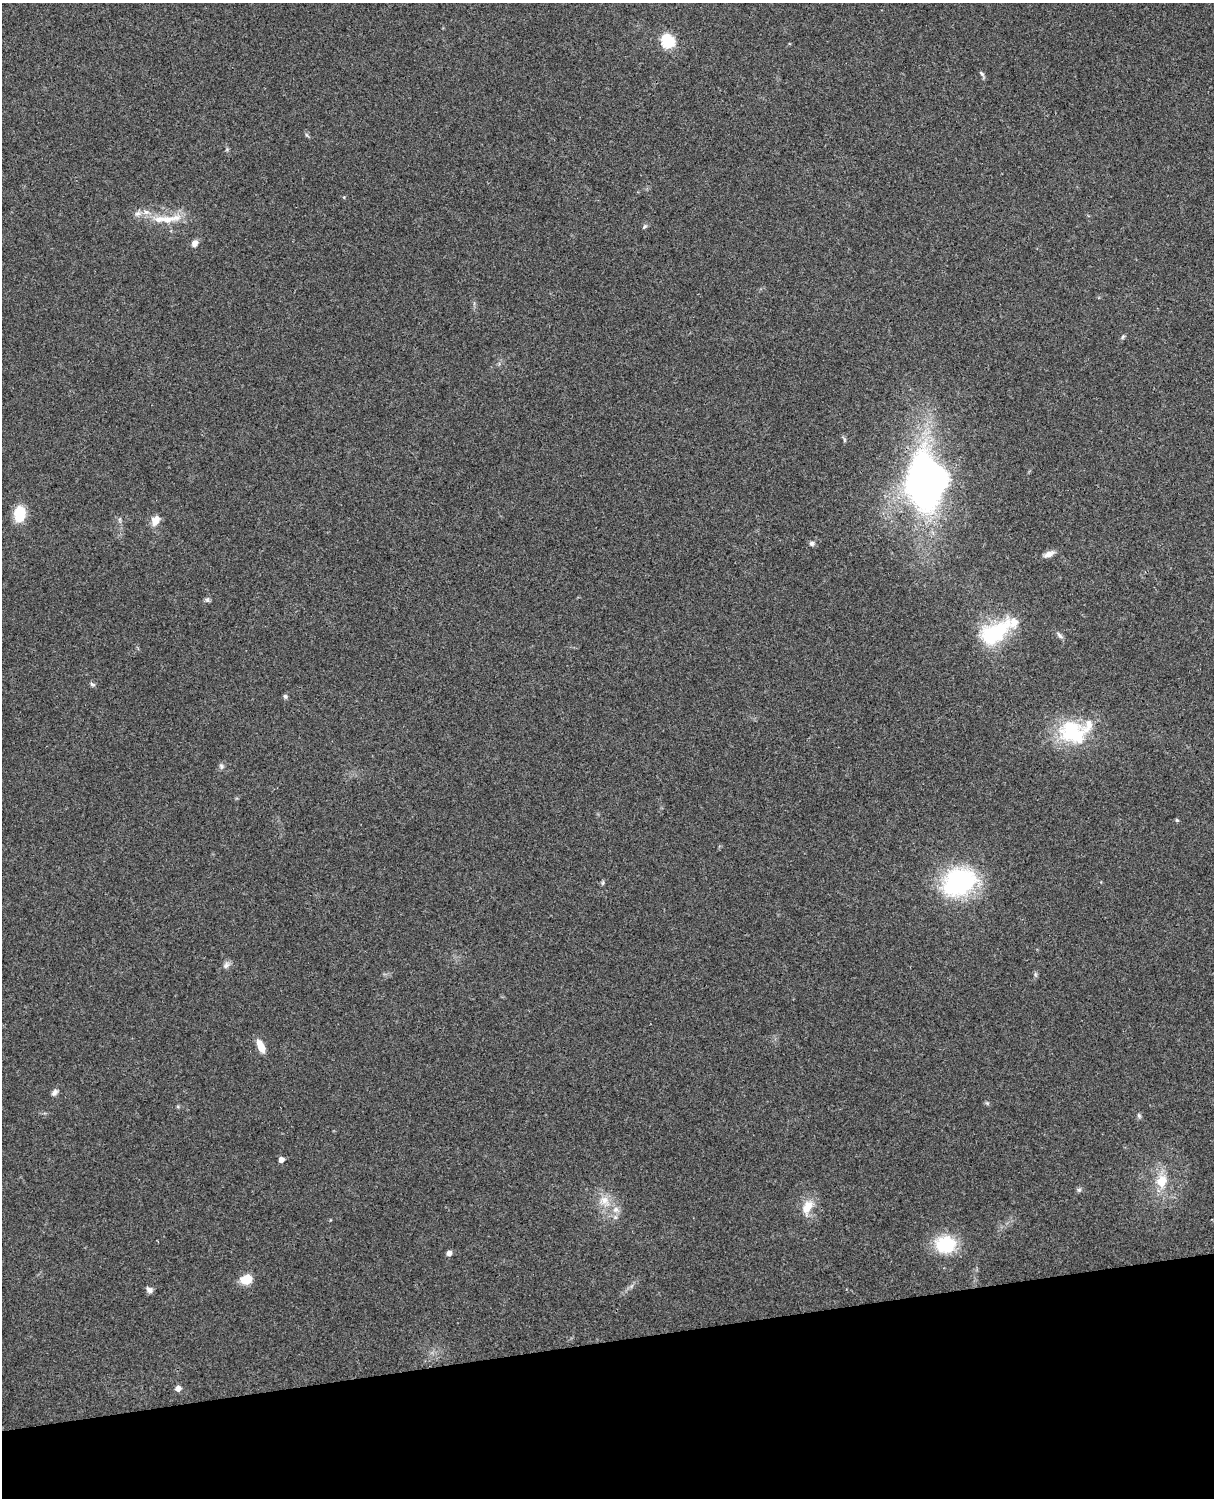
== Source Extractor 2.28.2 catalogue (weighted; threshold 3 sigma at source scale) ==
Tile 10 of 4 x 3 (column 2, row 3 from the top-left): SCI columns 1331-2542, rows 164-1659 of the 5088 x 4928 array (HDU 1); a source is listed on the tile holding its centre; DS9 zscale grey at full resolution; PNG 1216 x 1500 px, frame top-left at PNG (2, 3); no overlay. Shown black and unused: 10% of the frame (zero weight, under 3 of 4 exposures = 6% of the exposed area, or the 3 px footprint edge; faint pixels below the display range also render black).
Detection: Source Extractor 2.28.2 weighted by HDU 2 'WHT'; one run over the whole footprint, this tile lists its part. Background 0.258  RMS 0.009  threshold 0.0404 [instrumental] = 3 sigma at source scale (4.5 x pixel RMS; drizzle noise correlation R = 1.50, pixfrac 1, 0.05/0.05 arcsec/px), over >= 5 px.
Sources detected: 44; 1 inside a brighter object's white glare — not listed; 5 inside a brighter listed object's ellipse — not listed separately; the other 38 listed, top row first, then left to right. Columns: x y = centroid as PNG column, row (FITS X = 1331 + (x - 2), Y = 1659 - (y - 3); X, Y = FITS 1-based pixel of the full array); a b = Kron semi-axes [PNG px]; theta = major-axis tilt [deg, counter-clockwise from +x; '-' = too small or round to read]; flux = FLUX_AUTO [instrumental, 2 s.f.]
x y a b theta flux
668 41 7 6 - 63
982 73 8 4 -42 1.7
146 212 8 6 -2 4
137 214 10 6 28 3.5
167 219 19 10 6 13
645 227 7 4 37 1.6
195 243 8 6 57 4.7
1123 337 7 4 45 1.3
925 483 34 24 -89 580
19 514 17 12 86 23
155 520 13 9 59 8
812 543 7 6 - 2.2
1048 554 14 7 23 5.4
207 600 7 5 -44 1.8
995 632 42 22 33 60
1060 635 10 5 -48 2.5
92 684 7 5 -30 1.7
285 696 6 5 - 1.8
1071 730 34 24 41 53
221 766 7 6 - 2.2
1177 820 5 4 - 1.2
960 881 33 24 21 130
226 965 10 7 53 3.5
1035 975 8 3 -71 1.4
261 1046 13 6 -67 12
54 1092 10 6 46 3
1139 1116 7 4 -46 1.6
281 1159 5 5 - 5.5
1161 1181 15 13 74 17
1079 1190 7 5 1 1.8
604 1201 17 12 -44 13
807 1207 23 13 67 14
615 1217 7 5 45 2.3
945 1245 20 16 9 48
449 1253 5 4 - 5
246 1279 14 10 14 12
149 1290 9 7 -41 3.1
178 1388 6 6 - 4.4
Overlapping masked pixels (flux is a lower limit): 1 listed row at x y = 925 483